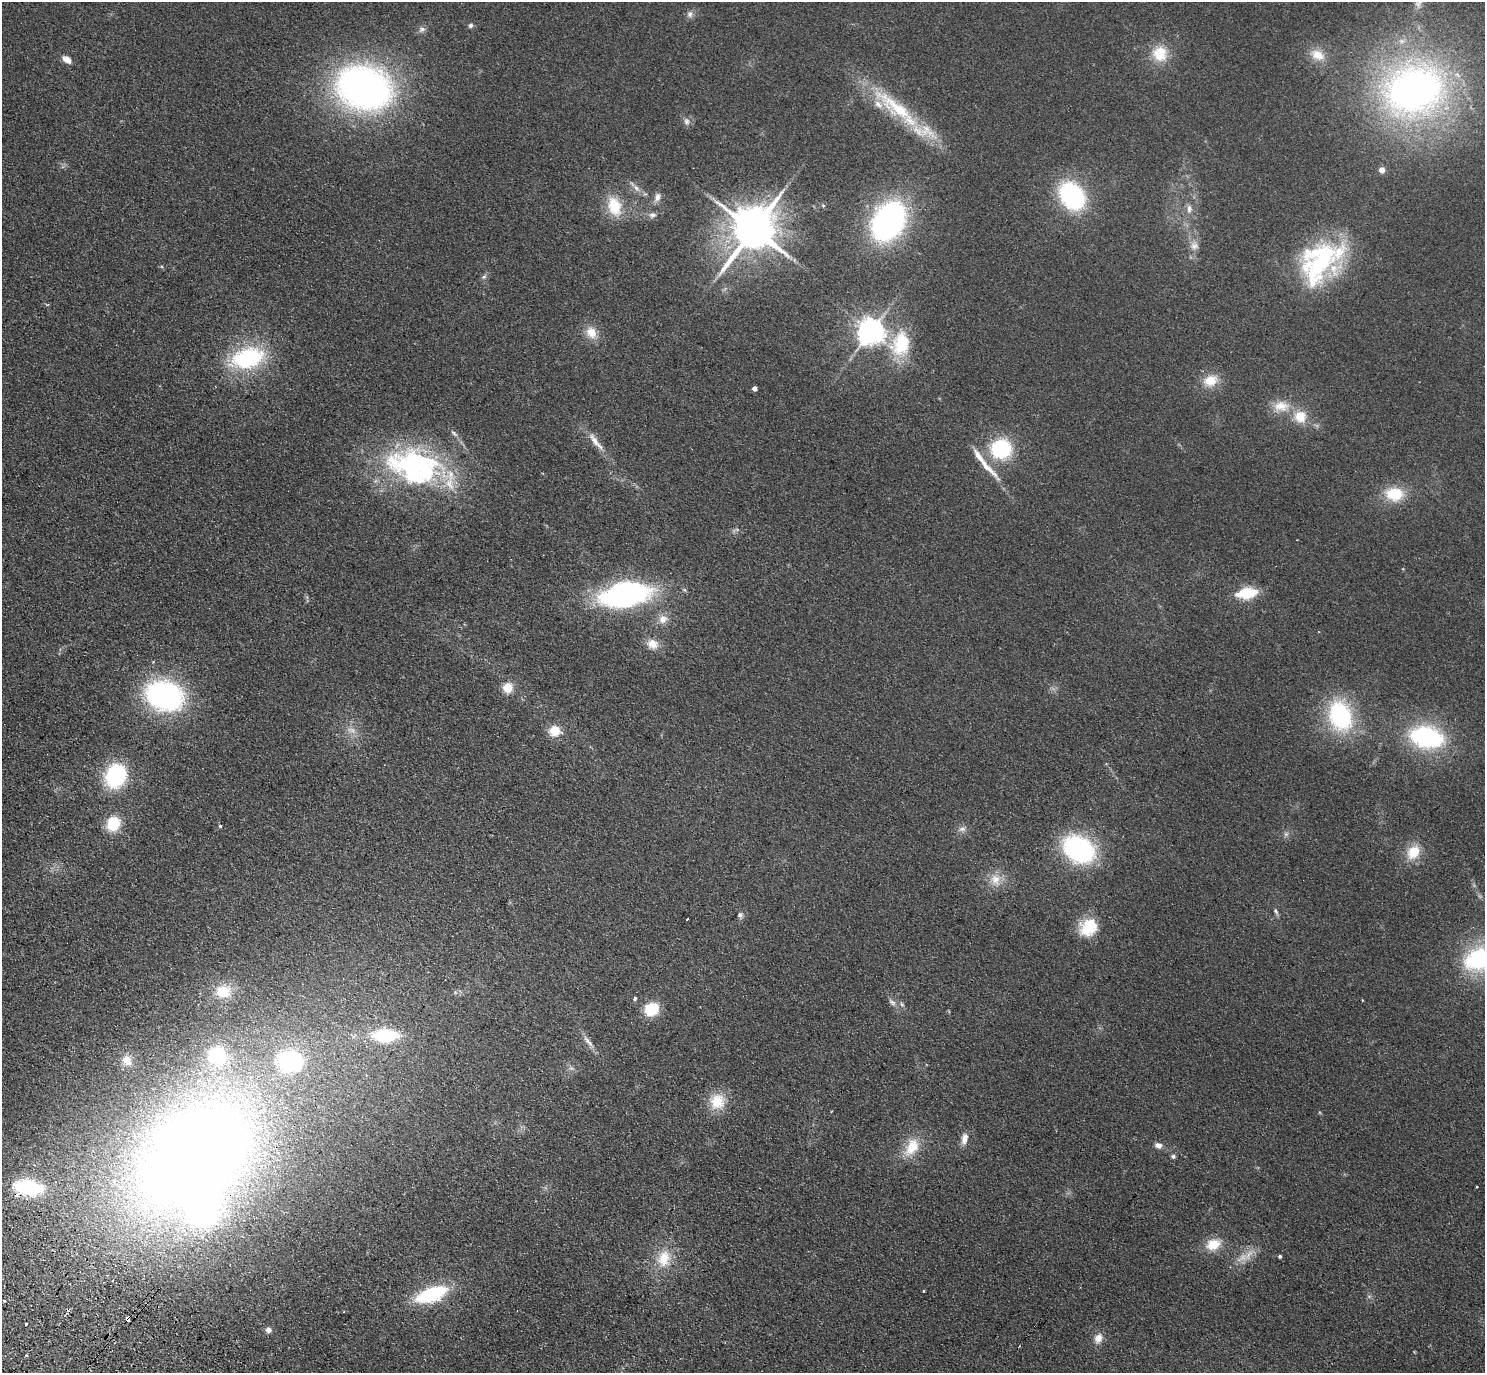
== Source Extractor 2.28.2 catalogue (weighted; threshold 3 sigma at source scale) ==
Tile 7 of 4 x 4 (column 3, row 2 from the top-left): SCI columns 3003-4485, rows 2946-4316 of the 6004 x 6031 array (HDU 1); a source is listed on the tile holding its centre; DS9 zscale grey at full resolution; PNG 1487 x 1375 px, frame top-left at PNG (2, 2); no overlay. Shown black and unused: <1% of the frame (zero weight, under 2 of 3 exposures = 3% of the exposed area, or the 3 px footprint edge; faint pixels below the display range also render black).
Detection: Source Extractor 2.28.2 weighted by HDU 2 'WHT'; one run over the whole footprint, this tile lists its part. Background 0.0953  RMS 0.01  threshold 0.0467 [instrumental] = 3 sigma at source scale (4.5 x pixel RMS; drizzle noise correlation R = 1.50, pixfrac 1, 0.05/0.05 arcsec/px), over >= 5 px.
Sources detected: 95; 1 too faint to see at this stretch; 3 inside a brighter object's white glare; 1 cosmic-ray / hot-pixel residue — not listed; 4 inside a brighter listed object's ellipse — not listed separately; the other 86 listed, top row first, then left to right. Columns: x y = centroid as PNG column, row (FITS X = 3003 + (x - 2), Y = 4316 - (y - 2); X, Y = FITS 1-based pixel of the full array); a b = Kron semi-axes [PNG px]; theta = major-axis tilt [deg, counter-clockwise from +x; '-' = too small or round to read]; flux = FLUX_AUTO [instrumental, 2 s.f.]
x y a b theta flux
690 14 10 8 88 4.2
470 25 5 5 - 2.7
422 29 10 7 40 3.8
1160 54 21 19 -74 27
1317 55 21 14 -24 17
67 59 9 6 -33 9.4
364 88 45 35 -17 520
1414 90 55 43 16 510
896 108 91 19 -39 83
687 122 9 8 - 4.2
1382 170 4 4 - 11
636 188 11 7 -61 5.3
1072 196 21 15 -53 180
657 197 13 8 71 5.8
614 206 26 16 -73 31
1189 209 12 7 90 5.4
652 215 10 7 13 4.3
889 221 34 24 58 280
753 229 14 12 53 4400
1194 246 12 12 - 7.6
1318 262 58 37 59 140
484 277 7 5 22 2.3
591 332 18 13 -57 14
870 332 8 8 - 1200
901 344 34 25 80 51
247 358 38 23 16 100
1210 380 19 14 16 19
754 388 4 4 - 5.7
1281 406 24 15 2 19
1300 417 17 16 - 21
595 441 33 8 -52 13
1001 449 19 18 - 77
413 464 85 46 -16 220
986 466 47 7 -46 18
1394 494 24 17 -5 32
1247 593 19 9 9 42
625 595 42 21 10 250
663 619 13 11 35 9.5
653 644 14 12 -27 12
508 687 9 9 - 18
165 695 30 23 -16 250
1340 716 30 21 -75 120
555 731 9 8 - 26
1426 737 32 20 -12 130
115 776 19 15 60 110
113 823 13 11 62 36
220 826 3 3 - 2.4
962 829 10 7 7 4.5
1286 834 7 5 45 2.5
1079 849 25 19 -31 190
1413 852 19 14 54 23
995 880 16 15 - 14
1276 911 9 5 -59 2.3
740 915 7 7 - 2.9
687 919 3 3 - 3.3
1088 927 23 19 37 32
1479 959 31 21 22 120
223 991 18 15 2 22
455 992 6 4 -19 1.6
635 998 4 3 - 6.1
1362 1000 3 2 - 1.1
892 1002 11 7 -32 4.2
652 1009 13 11 27 35
385 1035 21 11 1 72
588 1041 21 5 -50 6.7
217 1056 15 14 - 50
127 1060 14 12 -65 12
290 1061 18 16 -6 150
717 1101 21 20 - 25
964 1139 15 8 76 7.9
1158 1145 9 6 -11 5.5
912 1147 28 16 61 26
196 1154 104 67 41 1700
1173 1156 6 5 - 2.3
28 1187 20 10 -9 120
1213 1244 18 14 22 20
1280 1256 3 3 - 1.7
1243 1257 15 8 51 10
664 1258 24 17 75 28
924 1291 3 2 - 1
431 1294 28 13 20 86
128 1318 4 4 - 20
26 1324 3 3 - 1.3
268 1330 7 6 - 4.8
1098 1338 14 10 62 8.5
26 1356 3 3 - 3.1
Overlapping masked pixels (flux is a lower limit): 3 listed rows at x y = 196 1154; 28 1187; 128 1318
Isophote crosses this tile's border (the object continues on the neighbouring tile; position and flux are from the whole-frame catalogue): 2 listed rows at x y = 1426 737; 1479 959